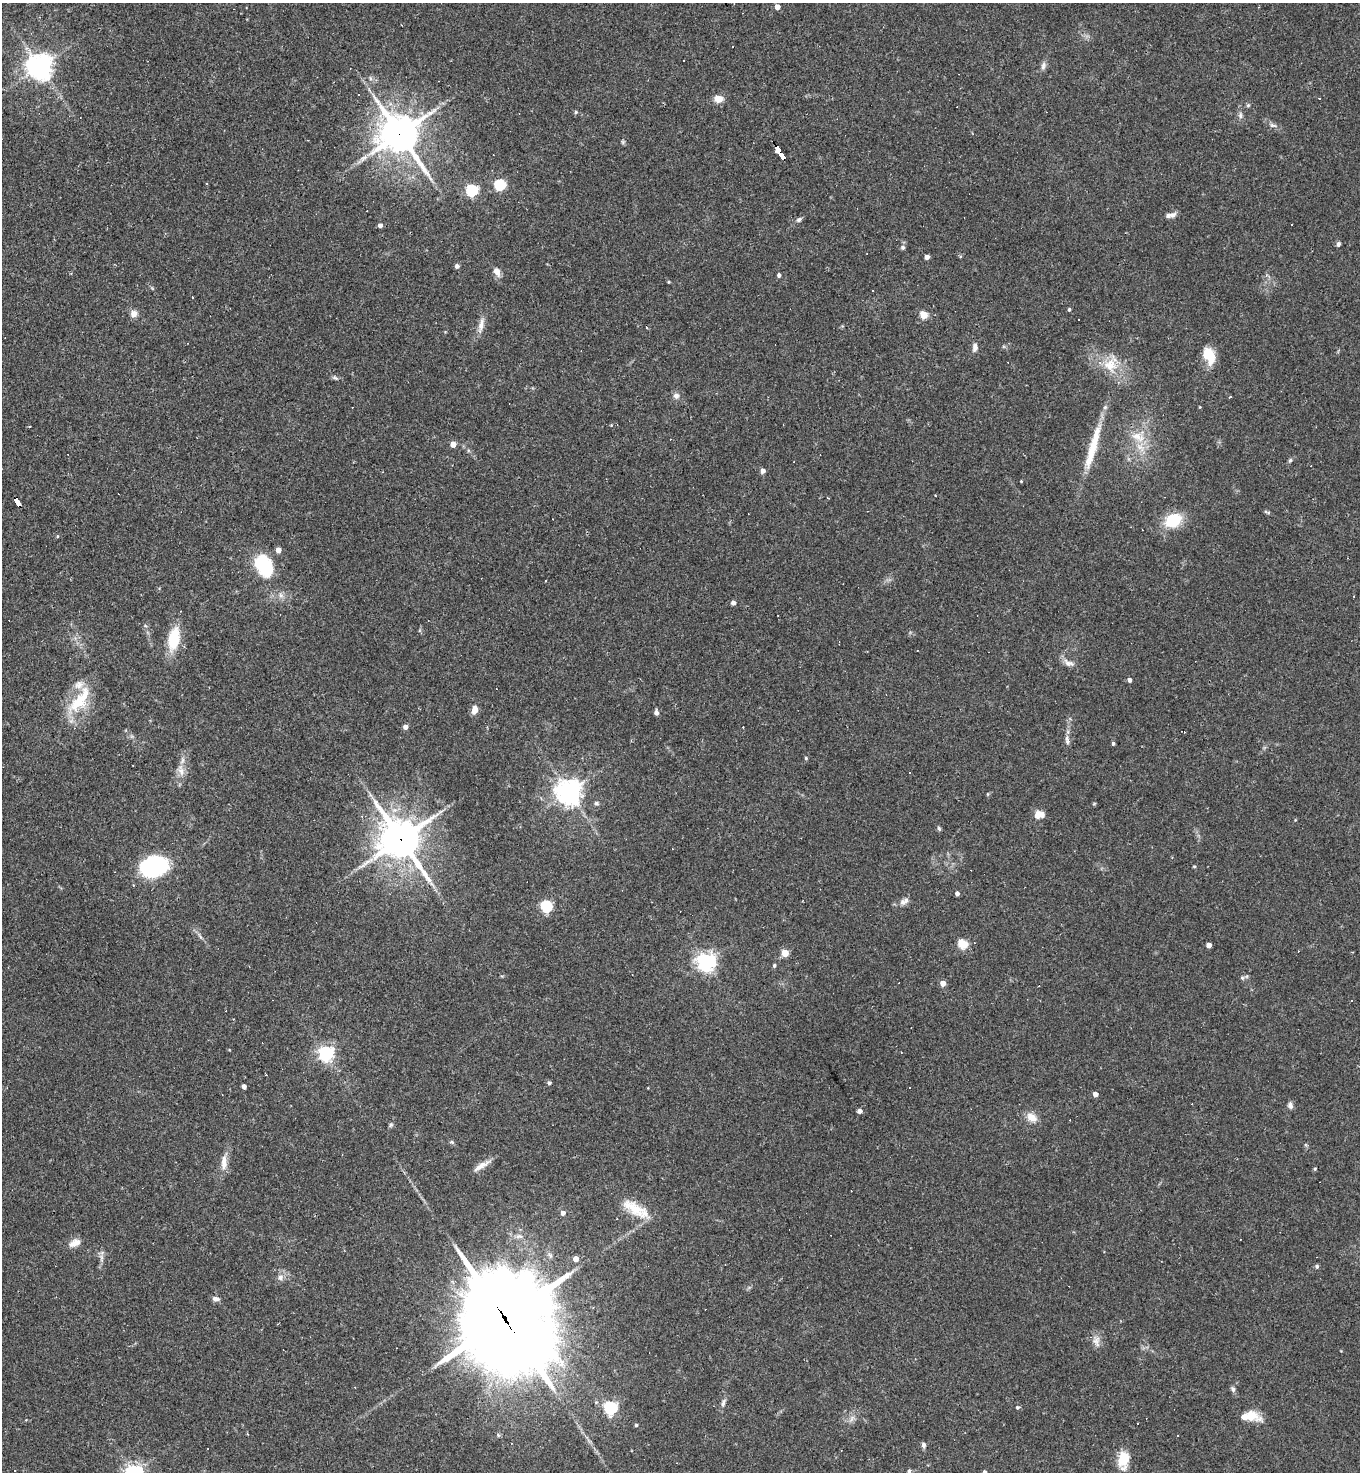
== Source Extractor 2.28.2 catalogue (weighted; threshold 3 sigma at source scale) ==
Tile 11 of 4 x 4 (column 3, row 3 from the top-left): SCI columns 3007-4364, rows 1471-2940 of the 5875 x 5880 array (HDU 1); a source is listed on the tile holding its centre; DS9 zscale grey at full resolution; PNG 1362 x 1474 px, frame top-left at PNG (2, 3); no overlay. Shown black and unused: <1% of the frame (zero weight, under 2 of 3 exposures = <1% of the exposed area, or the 3 px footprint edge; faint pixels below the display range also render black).
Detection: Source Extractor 2.28.2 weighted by HDU 2 'WHT'; one run over the whole footprint, this tile lists its part. Background 0.0409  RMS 0.0046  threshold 0.0207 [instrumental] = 3 sigma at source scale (4.5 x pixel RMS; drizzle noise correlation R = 1.50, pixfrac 1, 0.05/0.05 arcsec/px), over >= 5 px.
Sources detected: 152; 1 inside a brighter object's white glare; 27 cosmic-ray / hot-pixel residue — not listed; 3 inside a brighter listed object's ellipse — not listed separately; the other 121 listed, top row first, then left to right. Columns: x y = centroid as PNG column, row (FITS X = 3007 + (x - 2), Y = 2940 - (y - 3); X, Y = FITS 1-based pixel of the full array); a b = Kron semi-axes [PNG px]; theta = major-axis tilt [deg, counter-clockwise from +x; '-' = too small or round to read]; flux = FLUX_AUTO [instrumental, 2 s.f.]
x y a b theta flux
777 7 4 4 - 3.7
733 46 2 2 - 0.44
1043 66 12 6 79 1.7
39 67 8 8 - 440
370 78 6 4 -72 0.81
358 95 2 2 - 0.39
1319 98 3 3 - 8.8
718 99 10 8 1 4.2
1248 105 5 5 - 0.63
576 112 5 5 - 0.59
1240 115 10 5 -83 1.4
1272 125 8 6 -14 1.2
399 133 14 12 -51 1100
623 142 7 4 -71 0.65
780 153 16 4 -58 120
206 183 3 3 - 0.75
500 185 5 5 - 45
471 190 6 5 - 50
1171 215 14 6 11 2.2
799 220 7 5 32 1.2
1292 224 3 2 - 0.31
380 225 4 4 - 1.6
1338 244 6 5 - 1
903 247 6 6 - 1.2
927 257 4 4 - 2.6
457 266 5 5 - 1.2
497 272 10 6 -59 3
779 275 4 4 - 1.3
669 282 3 3 - 0.46
192 297 3 2 - 0.4
1069 309 4 3 - 0.72
133 314 10 8 36 2.4
924 315 5 4 - 15
481 325 24 6 78 3.5
647 327 4 2 - 0.48
975 347 10 6 82 2.2
1209 355 19 11 -67 9.8
1110 365 20 19 - 11
336 378 7 4 -24 1.1
676 396 8 8 - 1.9
1200 407 4 3 - 0.32
1138 437 23 11 -26 7.6
453 444 4 4 - 5.6
1093 447 64 9 74 16
1290 460 6 4 67 0.77
763 471 4 4 - 2.3
1021 481 4 3 - 0.35
935 495 3 2 - 0.34
18 502 9 4 -60 110
1267 512 10 4 -20 0.75
1173 520 8 7 - 35
57 536 5 3 - 0.44
278 550 4 4 - 4.6
263 564 26 16 -82 18
546 580 2 2 - 0.37
281 595 7 6 - 1.6
733 603 5 5 - 1.6
174 639 21 11 80 17
1069 663 17 7 -22 2.7
1129 680 4 4 - 1.7
78 703 39 18 54 19
474 710 9 6 76 3.9
656 712 6 5 - 1.7
405 727 4 4 - 2.6
1067 741 12 4 -73 1.5
1113 743 4 3 - 0.85
806 758 5 4 - 0.49
181 771 17 8 -78 3.6
569 792 8 8 - 450
596 803 5 5 - 0.81
1039 814 10 7 7 4.7
362 816 4 4 - 0.56
939 829 6 4 -72 0.77
401 839 16 13 -53 1100
1194 866 4 4 - 0.57
154 867 24 17 12 53
957 893 4 4 - 1.8
903 902 9 7 87 1.7
546 906 5 5 - 53
200 937 11 3 -54 1.1
963 944 5 5 - 23
1209 945 4 4 - 3.4
785 953 5 4 - 12
706 962 6 6 - 260
774 965 5 4 - 0.69
1242 978 6 5 - 0.87
943 983 4 4 - 5.1
326 1053 6 6 - 150
549 1083 4 4 - 1.1
244 1087 4 4 - 2.4
1095 1094 4 4 - 3.6
1290 1105 8 6 -71 1.6
860 1111 4 4 - 2.3
1032 1117 12 9 -31 4.9
391 1125 7 5 68 0.83
452 1142 7 5 -21 0.75
224 1162 20 8 88 4.4
481 1166 24 6 30 3.7
1315 1169 4 4 - 0.54
636 1209 40 13 -30 12
563 1213 5 4 - 2.3
75 1243 15 9 25 3.8
101 1258 11 4 86 1.7
576 1259 4 4 - 3.8
1317 1266 5 4 - 0.98
280 1277 8 8 - 2
216 1299 8 6 -10 1.9
505 1320 42 26 -59 8700
1096 1342 16 8 -81 3.1
1233 1389 8 5 -67 1.1
723 1403 12 5 69 1.6
1017 1407 5 5 - 0.83
610 1408 6 6 - 83
1250 1416 23 10 -4 8.2
852 1418 10 4 60 1.5
1137 1423 3 2 - 0.32
636 1425 4 4 - 0.65
923 1445 7 5 -77 1.3
1123 1460 21 12 80 9.3
909 1471 6 5 - 0.99
985 1472 4 3 - 1
Overlapping masked pixels (flux is a lower limit): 5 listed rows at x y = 399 133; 780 153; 18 502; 401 839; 505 1320
Isophote crosses this tile's border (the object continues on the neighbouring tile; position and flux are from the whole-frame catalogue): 2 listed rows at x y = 909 1471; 985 1472